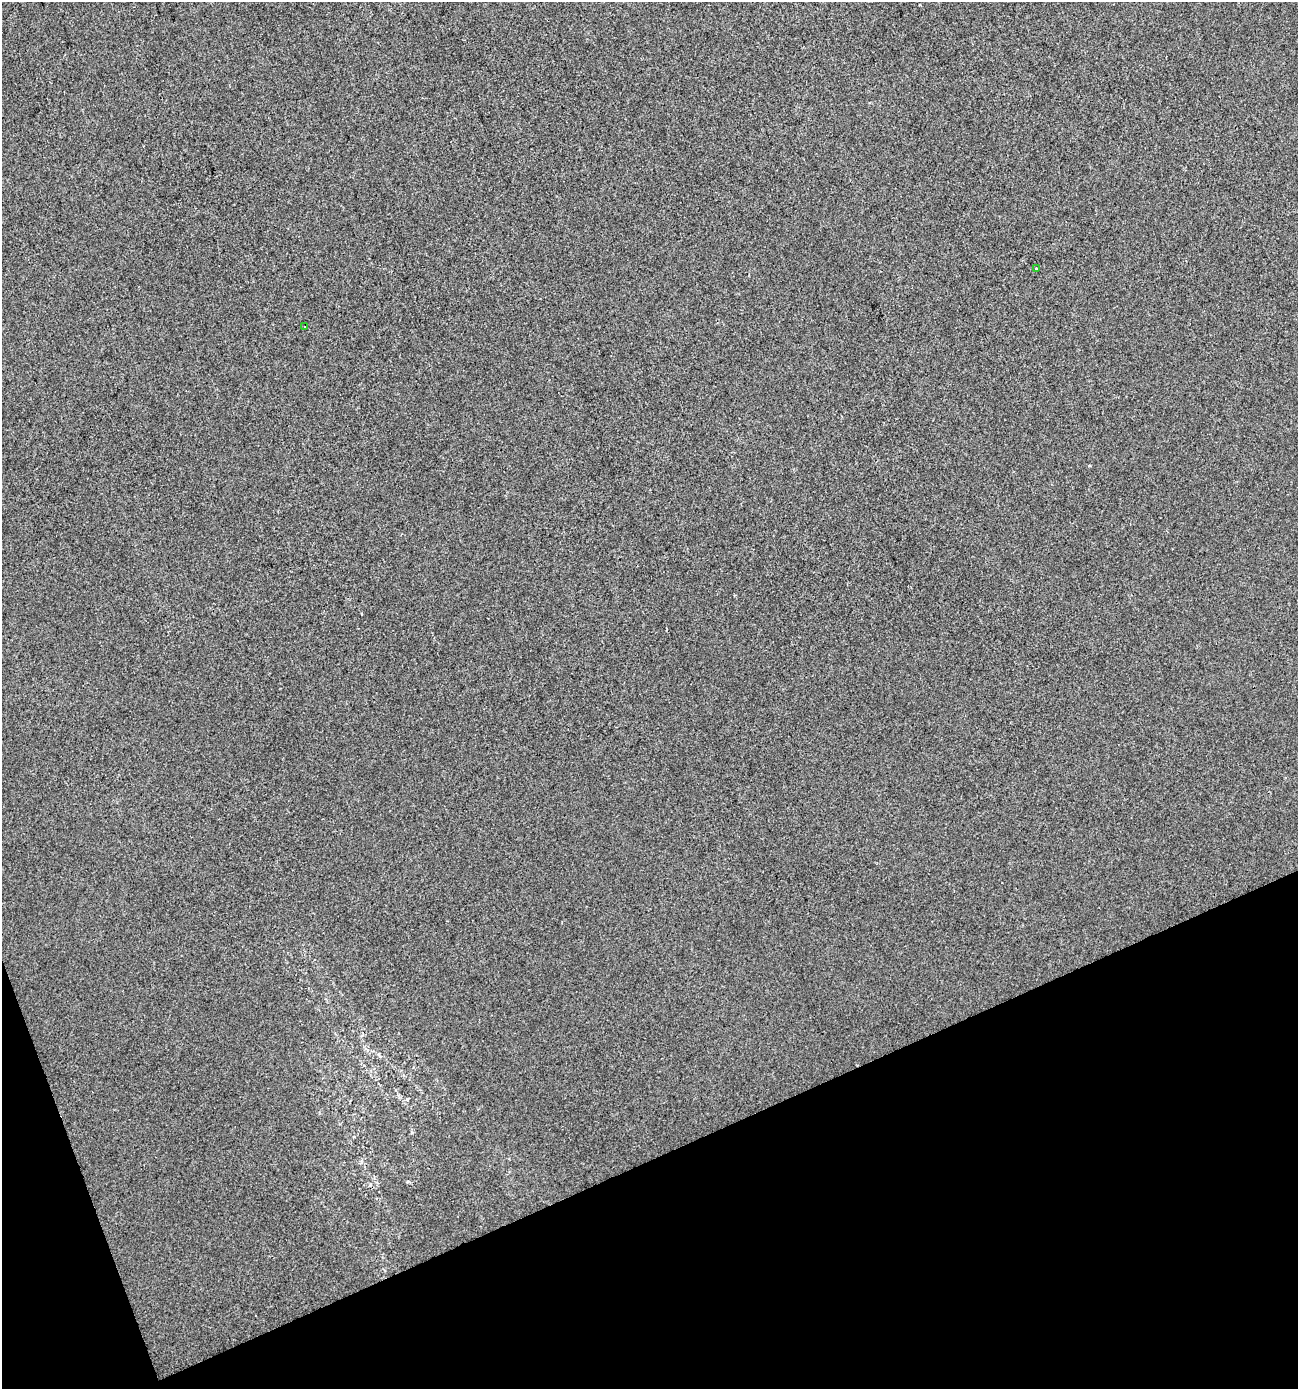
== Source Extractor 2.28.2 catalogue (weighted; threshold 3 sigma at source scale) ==
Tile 14 of 4 x 4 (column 2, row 4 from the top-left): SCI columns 1375-2670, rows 2-1388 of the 5395 x 5549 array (HDU 1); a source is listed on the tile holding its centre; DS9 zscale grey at full resolution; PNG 1300 x 1391 px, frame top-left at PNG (2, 2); each listed source drawn as its Kron ellipse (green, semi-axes under 4 px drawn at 4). Shown black and unused: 19% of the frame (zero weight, under 2 of 3 exposures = <1% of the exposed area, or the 3 px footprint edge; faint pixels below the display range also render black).
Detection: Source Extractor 2.28.2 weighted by HDU 2 'WHT'; one run over the whole footprint, this tile lists its part. Background 1.49e-05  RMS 0.0056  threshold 0.0254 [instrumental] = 3 sigma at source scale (4.5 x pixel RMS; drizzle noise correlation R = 1.50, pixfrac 1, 0.0396/0.0396 arcsec/px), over >= 5 px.
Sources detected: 3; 1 cosmic-ray / hot-pixel residue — neither listed nor drawn; the other 2 listed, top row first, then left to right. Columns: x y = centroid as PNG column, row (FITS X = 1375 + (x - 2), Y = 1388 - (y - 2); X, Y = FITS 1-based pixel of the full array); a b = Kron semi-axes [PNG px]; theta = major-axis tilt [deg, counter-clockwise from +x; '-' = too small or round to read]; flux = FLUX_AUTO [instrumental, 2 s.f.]
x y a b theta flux
1036 268 3 3 - 1.9
305 327 4 2 - 0.39